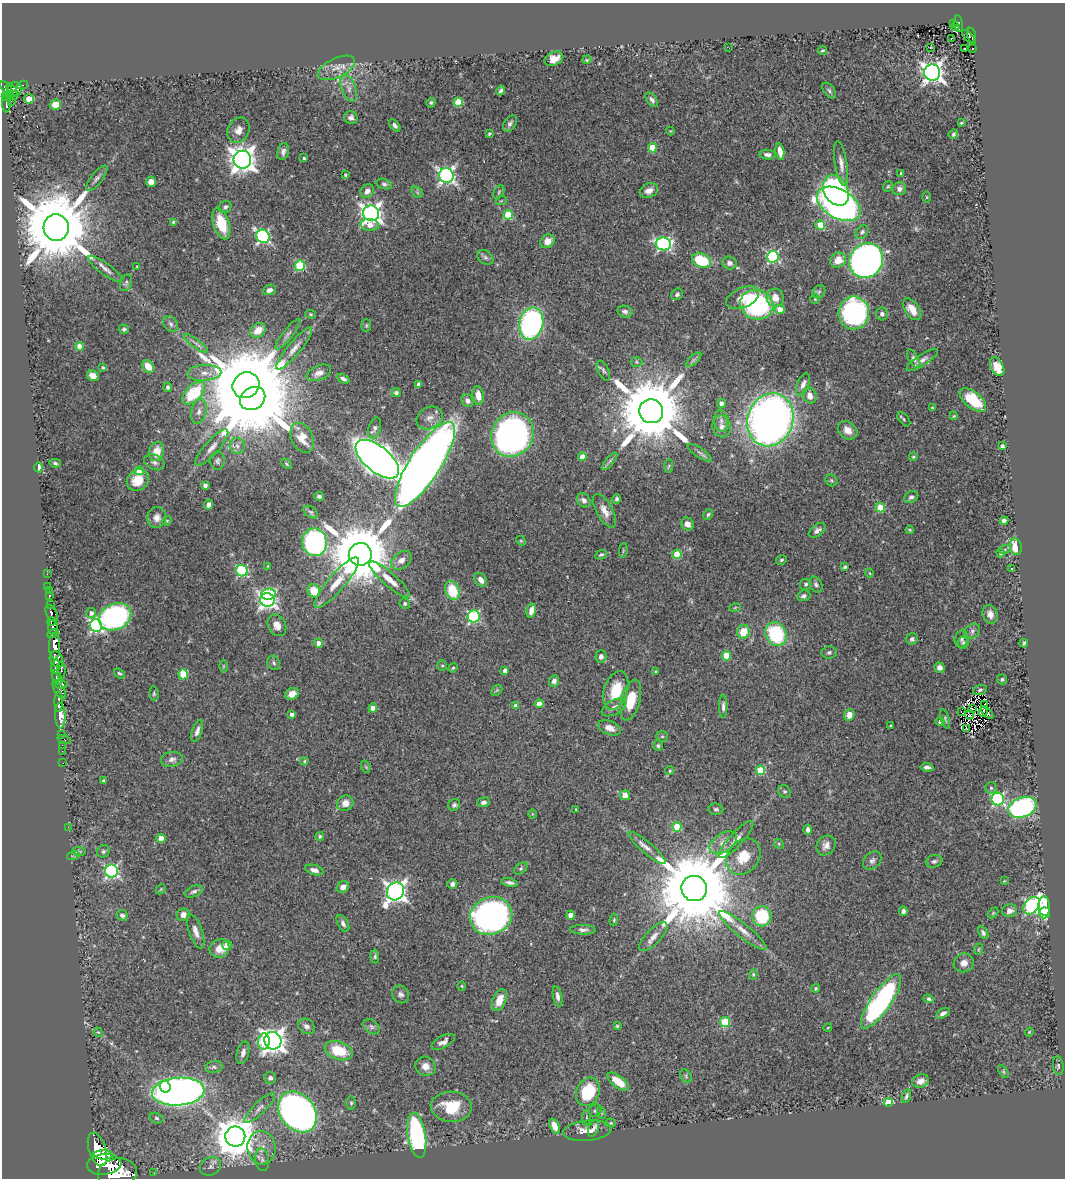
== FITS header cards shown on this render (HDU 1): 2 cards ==
NAXIS1  =                 1063
NAXIS2  =                 1176

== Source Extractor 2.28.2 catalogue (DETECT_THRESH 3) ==
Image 1063 x 1176 px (HDU 1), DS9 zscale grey, 1 PNG px = 1 image px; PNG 1067 x 1180 px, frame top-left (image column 1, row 1176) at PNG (2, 3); each listed source drawn as its Kron ellipse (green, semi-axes under 4 px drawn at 4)
Background 0.996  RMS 0.027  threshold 0.0808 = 3 sigma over >= 5 px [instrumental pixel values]
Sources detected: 413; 3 with non-positive FLUX_AUTO (blend fragments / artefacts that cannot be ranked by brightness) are neither listed nor drawn; the other 410 listed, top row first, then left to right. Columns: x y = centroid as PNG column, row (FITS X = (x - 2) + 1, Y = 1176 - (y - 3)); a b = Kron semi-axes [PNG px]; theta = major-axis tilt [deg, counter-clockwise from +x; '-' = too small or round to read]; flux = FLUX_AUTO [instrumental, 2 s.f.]
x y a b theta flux
953 23 3 2 - 22
958 24 8 4 -82 120
956 26 3 2 - 15
971 35 7 3 -76 100
969 37 9 3 -46 72
951 38 3 2 - 2.7
931 47 3 2 - 1.3
729 48 3 2 - 3.6
964 49 3 2 - 2.4
973 49 2 2 - 1.7
822 51 4 3 - 2.4
554 59 10 6 25 20
587 60 5 3 - 2.2
336 68 20 9 25 21
932 72 8 8 - 1200
23 85 5 3 - 19
6 88 7 4 -48 440
349 88 14 7 -69 12
15 89 7 7 - 360
12 90 7 3 -53 270
501 90 5 3 - 4
829 91 9 5 -53 4.2
10 95 4 3 - 61
14 95 3 3 - 34
6 97 4 3 - 180
29 99 5 4 - 50
652 100 8 5 -53 5.7
11 101 2 2 - 9.9
458 102 4 4 - 75
6 103 9 3 -89 110
431 103 5 4 - 3
55 105 5 5 - 17
351 118 7 6 - 6.9
961 123 3 3 - 1.9
510 124 9 6 54 5.5
395 125 7 4 -49 4.6
238 130 13 10 65 16
670 131 4 4 - 1.6
489 134 3 3 - 2.3
953 134 5 4 - 3.6
652 148 4 4 - 49
283 152 8 5 75 6.7
780 152 8 4 -80 15
767 155 8 5 -5 6.4
304 158 3 3 - 2.9
242 160 9 8 - 1900
841 164 23 6 -81 14
901 173 3 3 - 3.1
345 175 3 3 - 2.2
446 175 7 7 - 610
97 178 15 5 52 7.5
151 182 5 5 - 14
384 184 8 5 -16 4.2
888 186 5 4 - 2.4
899 189 7 6 - 8.8
836 190 16 12 -60 260
367 191 7 6 - 9.5
649 191 9 7 25 11
417 192 6 5 - 3.8
499 192 7 4 60 2.6
926 197 6 4 90 2.1
501 201 5 3 - 1.6
839 204 24 14 -30 760
225 207 6 5 - 4.2
371 213 8 7 - 1000
508 215 5 5 - 54
173 222 4 3 - 2.4
221 224 16 8 -73 56
370 225 9 6 -4 17
820 225 5 4 - 55
56 227 13 12 - 26000
862 232 7 5 46 4.5
263 236 7 6 - 330
547 241 8 6 38 17
663 244 8 6 -8 330
485 257 9 6 -36 4.9
773 257 6 5 - 290
838 260 8 7 - 23
866 260 18 16 52 1000
701 261 10 6 -22 83
730 263 7 6 - 7.5
300 266 5 5 - 120
137 267 3 2 - 1.3
105 269 20 6 -36 12
126 283 8 5 68 4
269 290 6 5 - 7.6
819 292 7 5 46 4.3
677 294 6 5 - 4.9
743 298 17 10 24 24
775 298 9 8 - 18
815 299 4 4 - 1.7
757 305 17 14 -17 280
912 309 12 7 -54 23
780 310 5 4 - 28
625 311 8 5 -12 5.4
854 313 16 15 - 370
310 314 5 4 - 2.3
882 314 6 6 - 4.9
531 323 16 12 77 440
171 324 8 6 -53 5.9
366 325 6 5 - 2.6
124 329 5 4 - 3.7
258 330 8 6 35 25
288 334 19 5 52 7.5
196 343 15 4 -37 6.6
80 346 4 4 - 27
294 349 27 6 50 18
914 359 10 4 -59 6.4
693 360 9 4 42 4.7
922 360 18 5 32 11
636 362 6 5 - 3.2
103 367 4 3 - 2.1
148 367 7 5 -51 26
997 367 10 6 -62 31
603 371 11 5 -63 4.7
204 373 17 8 3 17
319 373 13 7 23 12
93 376 6 5 - 16
343 379 7 4 -27 5.6
419 384 4 4 - 7.7
803 384 11 6 66 9.9
246 385 14 12 30 18000
168 387 4 4 - 4.8
193 393 14 8 44 110
396 393 4 4 - 4
478 395 9 5 -81 19
810 396 8 6 -71 14
253 398 13 11 33 39000
467 400 7 5 -55 9
973 400 16 8 -39 58
721 403 4 4 - 10
932 407 3 2 - 1.2
199 411 12 7 77 11
651 411 12 12 - 23000
954 416 4 4 - 1.7
430 418 13 10 31 15
904 419 8 4 -51 3.4
770 420 27 23 70 1400
721 421 11 7 -83 8
721 426 11 9 -78 11
375 428 11 6 73 6
848 430 11 8 -40 16
512 434 23 20 62 810
302 438 16 11 -64 23
237 446 8 7 - 8.2
1002 446 4 3 - 5.3
212 448 23 7 48 17
157 452 9 7 75 31
700 453 14 4 -34 5.7
582 457 4 4 - 27
913 457 4 4 - 2.4
377 459 26 13 -40 2300
217 461 9 7 -90 5.6
610 461 11 4 50 5.2
154 462 10 7 -25 7.4
55 463 6 4 -11 3.3
287 464 6 3 -43 1.9
425 464 49 15 57 2300
669 466 6 4 86 2.8
39 467 5 4 - 16
139 471 4 4 - 26
138 480 11 10 - 34
831 480 6 5 - 3.1
205 485 4 3 - 7
319 496 5 4 - 3.3
911 497 7 5 29 6
616 499 5 4 - 5.6
584 500 7 6 - 8.2
208 505 5 4 - 6.7
880 507 5 4 - 58
604 511 18 8 -61 18
311 512 8 5 -35 3.5
708 514 6 4 62 2.9
157 518 10 9 - 14
1004 520 4 4 - 5.3
167 521 5 4 - 2
687 524 7 6 - 8.7
817 530 9 5 36 6.4
910 530 4 3 - 2.4
521 541 5 4 - 2.1
315 542 14 12 -82 360
1016 547 8 6 -80 45
1005 549 6 3 19 2.8
623 550 7 3 84 1.8
1001 553 4 4 - 3
360 554 11 11 - 19000
677 554 4 4 - 59
601 555 6 4 24 3.8
401 560 11 8 38 14
781 560 5 4 - 3
268 566 4 2 - 1.1
845 567 4 3 - 2.9
1012 568 3 3 - 5.2
242 571 6 5 - 200
870 573 4 3 - 1.5
47 574 2 2 - 9.1
389 579 26 7 -41 26
481 580 7 5 -51 11
337 582 32 8 49 34
806 584 5 5 - 3.6
816 585 8 6 -61 5.7
48 586 2 2 - 11
49 591 2 2 - 8.8
314 591 7 6 - 36
452 591 10 7 -70 62
269 594 7 5 4 130
49 596 4 3 - 76
804 596 7 5 21 5.8
267 600 7 6 - 620
405 604 5 5 - 3.7
50 605 3 3 - 110
735 608 6 3 20 2.1
531 611 7 4 77 12
52 613 9 5 -61 320
91 613 5 5 - 7.9
990 614 9 7 -69 12
474 616 6 6 - 210
115 617 17 13 26 420
51 622 4 3 - 310
96 625 6 6 - 340
277 625 11 8 -61 15
53 627 8 4 85 720
972 631 8 7 - 5.4
743 632 7 6 - 32
53 633 6 3 30 310
776 634 12 10 -60 140
912 639 6 5 - 4.3
962 639 8 6 77 5
318 643 4 4 - 11
963 643 6 5 - 3.9
1024 643 4 3 - 2.5
55 646 13 5 -89 2200
829 652 7 6 - 4.2
601 656 6 5 - 8
726 656 4 4 - 58
56 659 8 6 -62 1000
274 663 7 6 - 4.5
442 665 5 4 - 2.5
223 666 6 4 89 2.1
56 667 7 4 76 290
453 668 5 4 - 2.4
939 668 5 5 - 9.4
61 671 9 4 89 300
505 671 4 4 - 8.2
656 672 3 3 - 3.1
119 673 6 4 -35 2.9
183 674 5 4 - 49
57 677 7 4 -75 760
1002 679 5 5 - 3.5
554 681 6 5 - 7.1
60 684 8 3 -8 360
60 690 10 5 -60 420
497 690 6 4 43 2.7
616 690 20 11 73 63
980 690 7 4 16 4
154 693 7 4 -84 2.8
292 694 7 5 23 13
631 700 21 9 76 50
59 702 10 4 -90 1000
539 704 4 4 - 20
985 704 2 2 - 0.84
516 706 4 4 - 18
723 706 11 4 -90 5.8
614 707 13 7 28 10
373 708 4 4 - 15
972 709 4 2 - 2.1
961 711 4 2 - 2.2
983 712 5 2 - 1.4
987 713 7 4 -43 1.4
292 714 4 4 - 6.8
849 715 6 5 - 18
969 715 5 2 - 1.7
60 716 13 5 -88 1700
945 719 10 4 -73 3.5
940 721 4 4 - 4.7
891 726 3 3 - 3
610 728 12 7 -21 14
967 729 3 2 - 0.68
197 731 11 5 71 8.2
61 734 3 2 - 27
662 736 6 5 - 2.6
64 740 6 3 -19 89
62 745 2 2 - 11
658 746 5 4 - 3.2
62 751 2 2 - 13
172 759 11 7 10 8.1
304 761 4 3 - 2.2
63 763 2 2 - 13
366 767 6 4 -71 2.2
927 767 6 4 -8 6.6
761 770 5 4 - 78
670 771 4 4 - 2.8
103 781 4 3 - 2.7
991 788 6 5 - 3.7
784 791 7 6 - 3.5
625 795 5 5 - 15
998 799 6 6 - 260
484 802 6 4 16 5.1
345 803 8 7 - 15
454 805 6 5 - 4.3
1022 807 14 10 20 380
576 809 3 2 - 1.5
716 809 7 5 -5 4
532 814 4 3 - 1.3
68 827 2 2 - 24
677 827 5 4 - 51
808 830 5 3 - 5.9
320 836 4 4 - 2.6
161 838 4 4 - 19
736 840 24 6 48 16
723 843 15 9 35 19
779 844 5 4 - 2.3
826 845 10 9 - 11
647 848 24 5 -41 13
103 851 6 6 - 3.9
79 852 7 4 -6 2.7
73 856 6 4 18 2.4
743 857 19 15 52 42
872 861 10 8 48 6.9
934 861 8 6 17 4.5
521 868 8 5 40 3.5
314 870 9 5 -15 11
111 871 6 6 - 350
1004 881 3 2 - 1.3
510 883 8 4 -11 6.2
452 884 5 4 - 6.7
343 887 6 5 - 11
161 889 6 4 45 2.4
694 889 13 12 - 36000
194 891 9 5 23 5.1
395 891 9 8 - 1100
1032 906 10 7 52 330
1044 906 10 6 -87 56
903 911 5 4 - 6.4
1009 911 7 6 - 8.6
993 913 6 4 45 2.3
1044 913 5 5 - 150
122 915 6 5 - 5.4
183 915 6 6 - 12
571 915 4 4 - 17
491 916 21 18 22 750
762 916 10 9 - 110
614 920 6 4 82 2.3
343 923 9 5 -61 6.1
583 930 13 5 -1 7.6
743 930 30 6 -39 21
196 931 18 6 -70 14
983 933 7 4 -60 4.5
653 937 19 7 46 13
227 945 4 4 - 22
219 949 10 9 - 24
979 949 6 3 70 2.1
375 956 7 4 -85 2.9
964 963 10 9 - 12
753 974 5 4 - 2.3
462 986 5 3 - 1.7
816 988 4 4 - 2.8
401 994 9 8 - 6.3
557 996 10 4 -79 7
929 999 5 4 - 3.5
499 1000 11 6 67 24
881 1001 32 10 56 360
943 1013 7 4 31 8
725 1022 5 5 - 100
306 1026 9 7 -38 7.6
617 1026 4 4 - 2.3
371 1027 9 6 -41 5.5
828 1027 4 3 - 1.3
98 1032 5 4 - 2
1029 1032 4 4 - 1.8
273 1041 9 8 - 1600
264 1042 8 6 85 64
443 1042 12 6 28 9
339 1050 14 9 -19 62
243 1053 12 6 74 8.3
425 1066 10 9 - 16
1058 1066 9 5 -81 3.7
214 1067 9 6 7 4.8
1003 1071 7 4 -59 2.8
686 1076 7 5 -61 3.7
270 1078 6 6 - 6
920 1081 8 6 20 10
618 1082 12 6 -38 36
165 1087 6 5 - 120
178 1092 26 14 5 1300
588 1092 15 11 65 76
906 1096 7 3 71 4.7
888 1102 4 4 - 88
351 1103 6 5 - 3
451 1107 20 15 -2 62
259 1108 20 6 44 11
595 1111 6 6 - 3.6
298 1112 22 17 -52 960
602 1113 6 4 -70 2.6
156 1118 7 5 -17 3.8
586 1118 8 3 89 2.6
611 1123 5 4 - 2.2
554 1126 8 5 -68 16
593 1129 9 5 68 5.7
587 1131 24 10 6 25
417 1135 23 9 -81 300
235 1137 10 10 - 5900
262 1148 17 14 -83 26
97 1149 17 8 -72 3700
103 1155 9 4 -2 1400
262 1160 11 7 -84 7
104 1164 17 10 6 4300
211 1166 11 8 28 8.5
117 1173 19 14 9 5600
154 1173 2 2 - 9.2
At the frame edge (FLAGS 8, measured only in part): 1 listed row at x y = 117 1173
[3 non-positive-flux detections neither listed nor drawn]